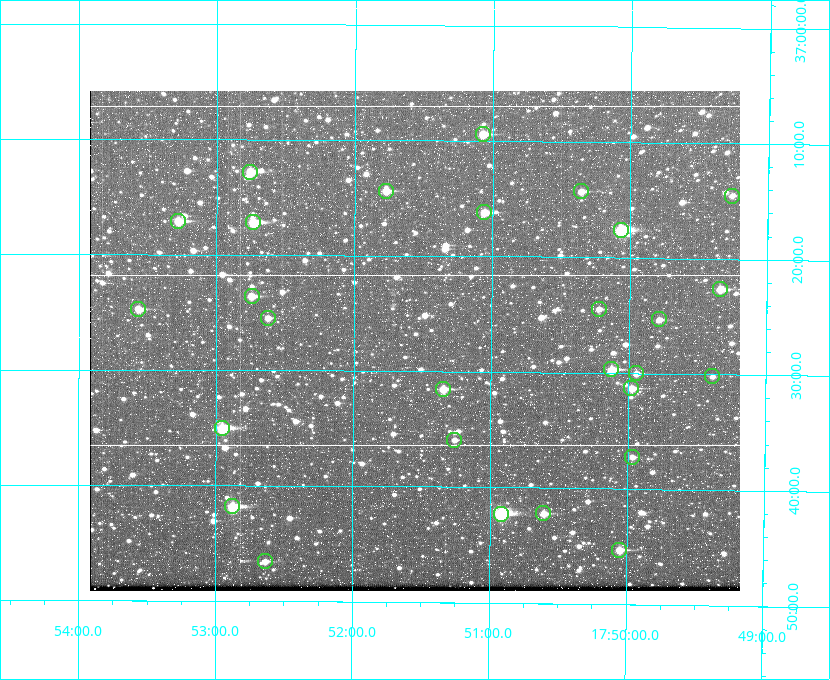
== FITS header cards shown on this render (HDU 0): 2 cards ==
NAXIS1  =                  650
NAXIS2  =                  500

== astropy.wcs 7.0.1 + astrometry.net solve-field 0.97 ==
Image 650 x 500 px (HDU 0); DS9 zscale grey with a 90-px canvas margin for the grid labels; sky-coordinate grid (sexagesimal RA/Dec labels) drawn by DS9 from the SOLVED WCS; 28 Tycho-2 reference stars matched to detected sources circled (green)
Header WCS: none
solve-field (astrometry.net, Tycho-2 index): SOLVED blind (the file carries no WCS)
Solved WCS: RA---TAN-SIP/DEC--TAN-SIP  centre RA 17:51:33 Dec +37:27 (267.89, +37.46 deg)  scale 5.2 arcsec/px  FOV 56.3' x 43.3'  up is +180 deg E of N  parity flipped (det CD > 0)
(file carries no celestial WCS; the grid is the blind solution)
Tycho-2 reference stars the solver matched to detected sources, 28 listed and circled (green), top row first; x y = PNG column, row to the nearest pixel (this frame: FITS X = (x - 90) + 1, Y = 500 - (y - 91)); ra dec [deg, ICRS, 3 dp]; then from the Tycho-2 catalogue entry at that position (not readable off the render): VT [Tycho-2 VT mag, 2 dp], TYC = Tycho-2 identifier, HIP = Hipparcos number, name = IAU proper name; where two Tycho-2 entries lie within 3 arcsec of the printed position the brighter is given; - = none
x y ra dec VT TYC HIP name
483 134 267.768 +37.157 9.98 2620-745-1 - -
250 172 268.189 +37.213 9.71 2620-542-1 - -
386 191 267.943 +37.240 10.39 2620-505-1 - -
581 191 267.589 +37.238 11.09 2619-212-1 - -
732 196 267.316 +37.242 12.03 2619-611-1 - -
484 212 267.764 +37.270 10.17 2620-784-1 - -
178 221 268.319 +37.285 9.88 2620-536-1 - -
253 222 268.183 +37.286 8.98 2620-786-1 87506 -
621 230 267.517 +37.293 8.96 2619-379-1 - -
720 289 267.335 +37.377 10.60 2619-634-1 - -
252 296 268.186 +37.393 10.44 2620-175-1 - -
138 309 268.392 +37.412 10.60 2620-800-1 - -
599 309 267.555 +37.408 11.50 2619-358-1 - -
268 318 268.156 +37.424 11.25 2620-712-1 - -
659 319 267.445 +37.422 11.17 2619-451-1 - -
611 369 267.531 +37.495 10.07 2619-274-1 - -
636 373 267.485 +37.500 11.33 2619-40-1 - -
712 376 267.347 +37.503 12.15 3088-638-1 - -
631 388 267.494 +37.522 10.35 3088-270-1 - -
443 389 267.836 +37.525 9.96 3089-889-1 - -
222 428 268.239 +37.584 8.64 3089-755-1 - -
454 440 267.815 +37.598 11.54 3089-1081-1 - -
632 457 267.491 +37.621 11.40 3088-1284-1 - -
232 506 268.219 +37.697 8.93 3089-671-1 - -
543 513 267.652 +37.703 11.04 3089-693-1 - -
501 514 267.730 +37.705 8.13 3089-1203-1 87349 -
619 550 267.512 +37.755 10.10 3089-2332-1 - -
265 561 268.159 +37.775 11.22 3089-2245-1 - -